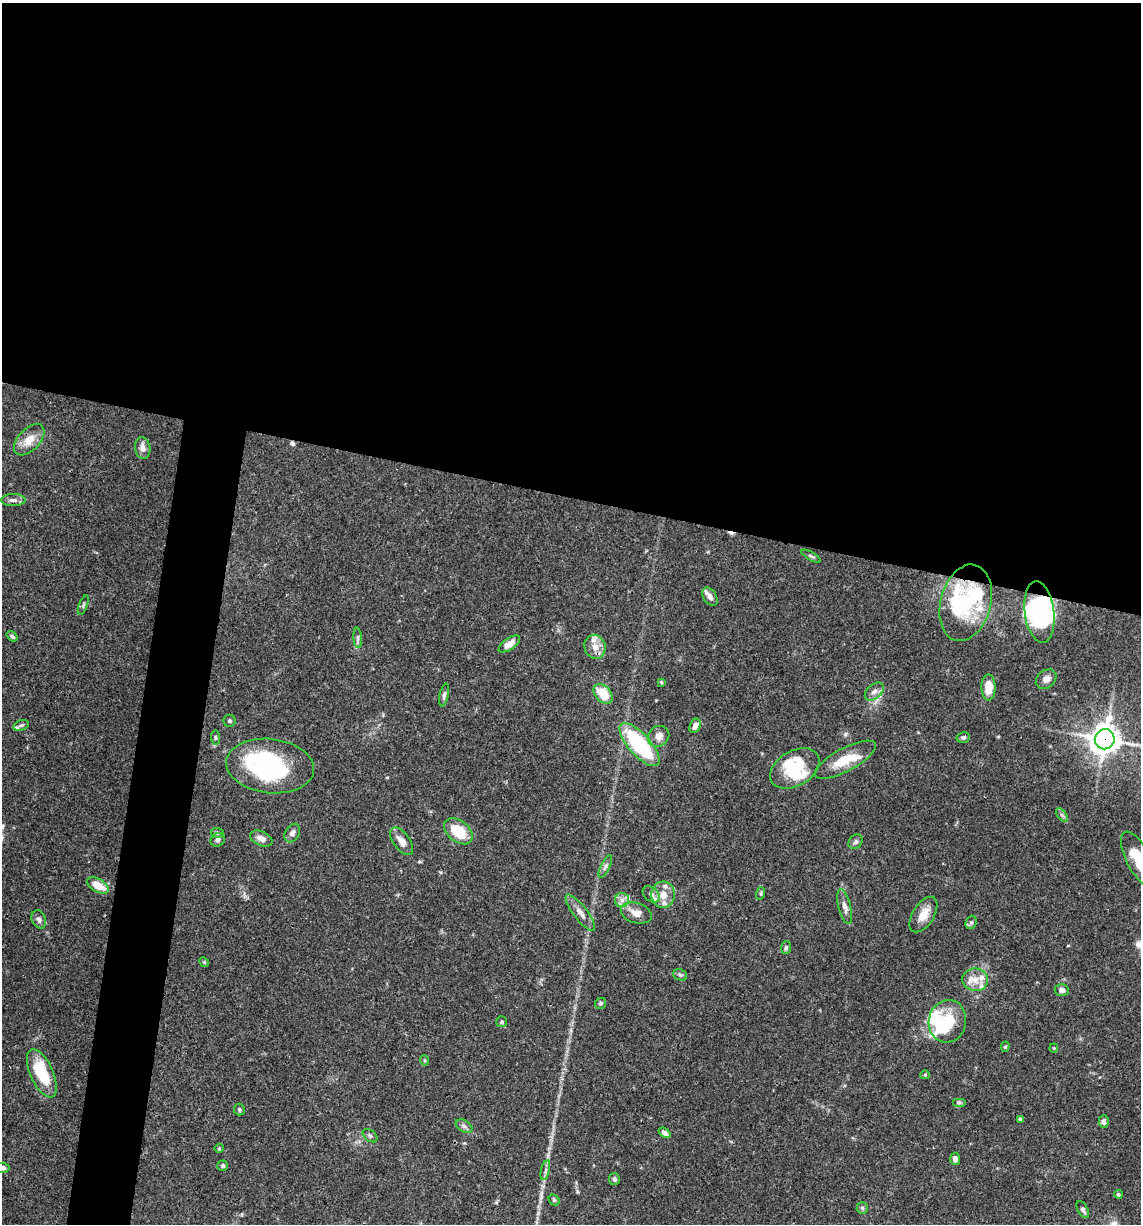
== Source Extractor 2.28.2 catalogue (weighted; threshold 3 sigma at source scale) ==
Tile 3 of 4 x 4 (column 3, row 1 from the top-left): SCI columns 2517-3655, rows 3668-4889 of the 4913 x 4894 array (HDU 1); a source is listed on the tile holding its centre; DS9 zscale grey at full resolution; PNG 1143 x 1226 px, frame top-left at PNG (2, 3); each listed source drawn as its Kron ellipse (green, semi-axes under 4 px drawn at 4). Shown black and unused: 44% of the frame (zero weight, under 3 of 4 exposures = <1% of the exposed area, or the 3 px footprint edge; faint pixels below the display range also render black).
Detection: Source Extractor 2.28.2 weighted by HDU 2 'WHT'; one run over the whole footprint, this tile lists its part. Background 0.062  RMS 0.003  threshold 0.0136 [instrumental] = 3 sigma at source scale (4.5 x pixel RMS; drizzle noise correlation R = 1.50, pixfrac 1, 0.05/0.05 arcsec/px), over >= 5 px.
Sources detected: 102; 9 inside a brighter object's white glare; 2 cosmic-ray / hot-pixel residue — neither listed nor drawn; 11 inside a brighter listed object's ellipse — not listed separately; the other 80 listed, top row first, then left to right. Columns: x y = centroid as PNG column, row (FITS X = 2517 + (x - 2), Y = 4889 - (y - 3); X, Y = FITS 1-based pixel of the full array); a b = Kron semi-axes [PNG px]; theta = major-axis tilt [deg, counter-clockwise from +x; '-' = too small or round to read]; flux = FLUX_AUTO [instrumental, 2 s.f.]
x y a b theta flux
29 440 19 11 46 4.4
143 448 11 7 -81 1.7
13 500 12 6 1 1.3
811 556 11 3 -29 0.61
710 597 10 6 -57 1.5
966 603 39 25 75 22
83 605 10 4 68 0.63
1039 612 31 15 -83 26
12 636 6 4 -37 0.63
358 638 10 4 -85 0.64
509 644 12 5 35 3.2
595 647 12 10 -72 2.7
1046 679 11 8 38 1.6
661 682 4 3 - 0.35
988 687 13 7 -89 4.9
874 691 11 7 41 1.6
603 694 11 7 -47 7.5
444 695 11 4 78 0.86
230 721 6 6 - 0.61
21 725 8 5 19 0.65
695 726 7 5 66 1.9
658 736 11 10 - 2.2
216 737 7 4 -85 0.55
963 737 6 5 - 0.61
1105 739 10 10 - 380
639 745 27 10 -48 28
845 760 34 11 28 7.9
270 766 44 27 -7 41
795 768 27 17 29 11
1062 815 8 4 -53 0.63
458 831 16 10 -38 8.6
217 833 6 4 -6 0.52
292 833 10 7 59 1.3
261 838 12 7 -24 2
218 840 7 6 - 0.9
401 841 16 8 -54 2.5
856 842 8 6 50 0.78
1138 859 30 12 -63 8.1
605 866 12 4 64 0.94
98 885 12 6 -30 5.3
761 893 6 4 72 0.42
651 894 10 6 -43 1.2
663 895 13 12 - 3.9
622 900 7 7 - 1.3
845 906 18 6 -75 1.8
580 913 22 7 -52 2.4
636 913 16 10 -18 2.9
923 915 20 10 57 4.2
39 919 9 6 -67 1.1
971 922 7 5 68 0.67
786 948 6 5 - 0.57
204 962 5 4 - 0.31
680 975 7 5 -22 0.68
975 980 13 11 -6 3.6
1062 990 7 6 - 1.2
601 1003 6 5 - 0.53
947 1021 21 18 77 11
502 1022 5 5 - 0.57
1005 1047 5 4 - 0.44
1054 1048 4 4 - 0.3
424 1060 5 3 - 0.33
42 1073 26 11 -65 13
925 1075 4 4 - 0.36
959 1102 7 4 0 0.53
239 1110 6 5 - 0.56
1020 1119 4 3 - 0.87
1104 1121 6 5 - 1.1
464 1126 9 5 -31 0.93
665 1133 7 4 -37 1.3
370 1136 8 5 -38 0.71
219 1148 5 4 - 0.33
955 1159 6 5 - 1.5
223 1166 5 5 - 0.55
3 1168 7 5 -4 1
545 1170 10 4 76 0.91
614 1179 6 5 - 0.76
1118 1194 4 4 - 0.51
554 1200 6 5 - 0.42
862 1208 6 5 - 0.59
1083 1210 9 5 -61 0.9
Overlapping masked pixels (flux is a lower limit): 2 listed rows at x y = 1039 612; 1105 739
Isophote crosses this tile's border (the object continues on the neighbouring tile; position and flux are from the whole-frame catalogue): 2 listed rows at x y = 1138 859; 3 1168